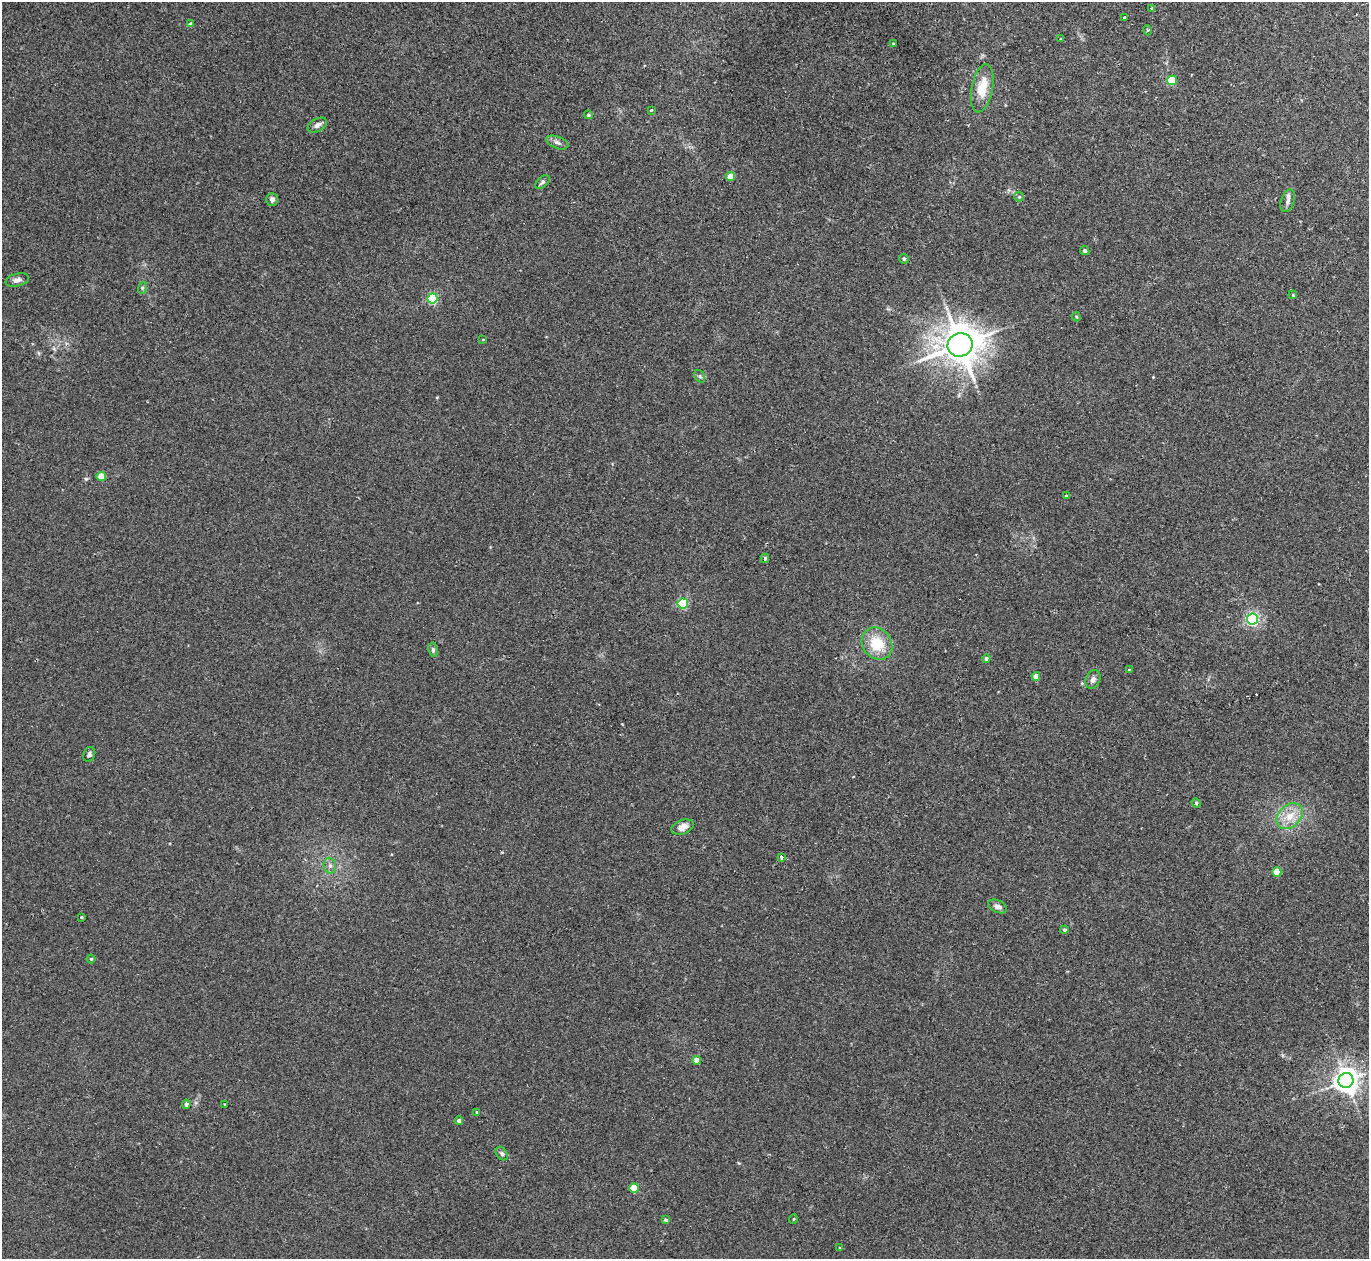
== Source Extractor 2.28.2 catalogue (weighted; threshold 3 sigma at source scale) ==
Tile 10 of 4 x 4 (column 2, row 3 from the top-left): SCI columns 1409-2775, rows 1439-2695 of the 5537 x 5514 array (HDU 1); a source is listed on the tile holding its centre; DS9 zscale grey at full resolution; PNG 1371 x 1261 px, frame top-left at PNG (2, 2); each listed source drawn as its Kron ellipse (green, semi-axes under 4 px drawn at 4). Shown black and unused: <1% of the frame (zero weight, under 2 of 3 exposures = <1% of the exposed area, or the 3 px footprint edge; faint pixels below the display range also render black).
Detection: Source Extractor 2.28.2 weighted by HDU 2 'WHT'; one run over the whole footprint, this tile lists its part. Background 0.0467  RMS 0.0074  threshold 0.0332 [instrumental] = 3 sigma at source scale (4.5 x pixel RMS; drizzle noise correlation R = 1.50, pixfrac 1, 0.05/0.05 arcsec/px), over >= 5 px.
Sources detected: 62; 2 cosmic-ray / hot-pixel residue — neither listed nor drawn; the other 60 listed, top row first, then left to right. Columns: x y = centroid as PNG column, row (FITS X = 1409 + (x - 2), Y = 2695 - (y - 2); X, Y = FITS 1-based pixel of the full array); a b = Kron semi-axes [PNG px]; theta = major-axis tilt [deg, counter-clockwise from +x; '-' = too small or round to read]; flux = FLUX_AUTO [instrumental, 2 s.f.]
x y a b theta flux
1152 8 3 3 - 2.5
1124 17 3 3 - 2
190 24 4 4 - 2.2
1147 30 5 3 - 0.7
1060 38 3 2 - 0.86
893 44 4 3 - 0.8
1172 80 5 4 - 25
982 88 24 10 79 14
651 110 3 3 - 0.66
588 115 4 4 - 1.3
317 125 10 6 29 3.3
557 142 12 6 -21 2.7
730 177 4 4 - 11
542 182 8 5 41 1.7
1019 197 5 4 - 0.98
272 199 6 5 - 2.5
1288 201 12 6 71 3.2
1085 251 5 4 - 1.4
904 259 5 4 - 1.3
17 280 12 6 13 3.3
142 288 6 4 72 1
1293 295 4 3 - 0.66
433 298 5 5 - 64
1076 317 5 3 - 0.85
483 340 4 2 - 0.49
960 345 12 11 - 1600
700 376 7 5 -59 1.4
101 476 4 4 - 17
1066 496 3 3 - 1.1
765 558 5 4 - 1.5
683 604 5 5 - 64
1252 619 5 5 - 130
877 644 17 14 -53 21
433 650 7 5 -80 1.5
986 659 4 4 - 1.5
1129 669 3 2 - 1.2
1036 676 4 4 - 5.8
1093 679 9 7 63 3
89 754 7 6 - 1.6
1196 803 5 4 - 0.96
1290 816 15 11 44 11
683 827 12 7 20 5.7
781 857 3 3 - 3.5
330 866 8 6 -77 2.4
1277 872 4 4 - 17
997 906 10 6 -25 3.6
81 917 3 3 - 0.82
1064 930 4 4 - 1.4
91 959 4 4 - 0.87
697 1060 4 4 - 7.8
1346 1080 7 7 - 710
186 1104 4 3 - 1.2
225 1104 3 3 - 1
477 1112 4 3 - 1
459 1121 4 4 - 2.8
502 1154 7 5 -51 1.8
634 1188 4 4 - 21
793 1219 5 3 - 0.58
666 1220 4 4 - 1.5
840 1248 3 3 - 0.78